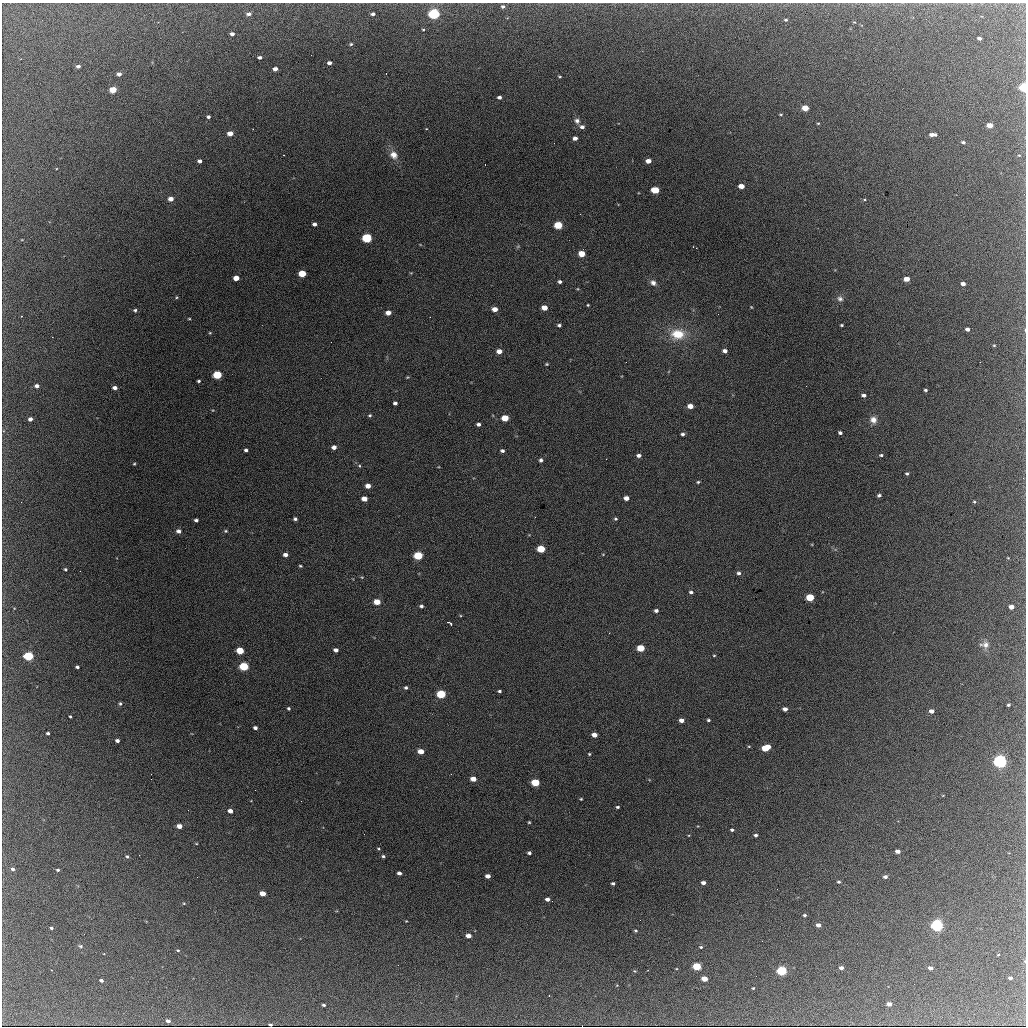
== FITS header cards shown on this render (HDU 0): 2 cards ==
NAXIS1  =                 1024 / length of data axis 1
NAXIS2  =                 1024 / length of data axis 2

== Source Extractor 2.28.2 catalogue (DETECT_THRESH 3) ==
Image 1024 x 1024 px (HDU 0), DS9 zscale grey, 1 PNG px = 1 image px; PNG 1028 x 1028 px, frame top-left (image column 1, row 1024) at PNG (2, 3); no overlay
Background 1510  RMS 28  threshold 85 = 3 sigma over >= 5 px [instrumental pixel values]
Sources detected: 219; all 219 listed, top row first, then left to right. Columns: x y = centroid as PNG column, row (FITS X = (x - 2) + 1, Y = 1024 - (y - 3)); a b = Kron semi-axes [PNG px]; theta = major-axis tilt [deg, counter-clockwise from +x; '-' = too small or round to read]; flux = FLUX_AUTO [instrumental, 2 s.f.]
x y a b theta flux
503 6 4 4 - 4200
249 14 5 4 - 7800
373 14 4 3 - 4900
434 14 5 4 - 350000
926 19 3 2 - 2200
786 20 5 3 - 2600
423 29 4 2 - 1700
232 34 4 3 - 5900
979 38 4 3 - 5400
351 44 4 4 - 2500
311 55 2 2 - 3300
260 57 4 3 - 4900
329 63 4 3 - 7700
78 66 4 3 - 5400
275 69 4 4 - 11000
386 73 3 2 - 4500
119 74 4 4 - 8700
560 76 5 2 - 1900
1024 87 4 4 - 170000
113 90 5 4 - 50000
499 97 4 3 - 5700
805 108 5 4 - 39000
781 114 4 3 - 1900
208 117 4 3 - 4400
577 121 7 6 - 6800
818 123 4 3 - 1800
990 125 4 4 - 30000
582 127 5 4 - 7100
253 129 2 2 - 990
230 133 5 4 - 21000
933 135 7 3 0 11000
575 138 4 4 - 8900
963 142 4 3 - 4300
554 143 2 2 - 5700
284 155 3 2 - 2300
394 155 11 9 -52 16000
1019 155 5 3 - 1600
200 161 4 4 - 7100
648 161 5 4 - 16000
485 165 2 2 - 980
741 186 5 4 - 22000
655 190 5 4 - 73000
1024 194 3 2 - 2100
171 199 4 4 - 13000
864 200 4 3 - 1700
314 224 4 4 - 6700
558 225 5 4 - 100000
367 238 5 4 - 200000
518 246 6 4 19 2100
582 254 5 4 - 39000
302 274 5 4 - 62000
236 278 4 4 - 22000
907 279 5 4 - 24000
560 282 4 3 - 4700
653 283 8 6 -42 7900
963 284 4 4 - 10000
176 297 4 3 - 1700
840 299 8 7 - 5900
588 305 3 2 - 1800
751 307 3 2 - 1400
544 308 5 4 - 23000
495 309 5 4 - 16000
135 310 4 3 - 3100
388 313 5 4 - 15000
21 316 3 2 - 6500
189 319 4 3 - 1600
559 325 4 3 - 3800
842 325 3 3 - 2300
967 329 4 4 - 7300
1025 330 4 3 - 1400
210 333 4 4 - 1700
678 334 17 12 0 48000
994 345 3 3 - 1700
499 351 5 4 - 15000
725 351 4 4 - 8100
626 362 2 2 - 1400
547 364 4 3 - 1900
217 375 5 4 - 120000
407 377 5 3 - 1700
199 381 3 3 - 2900
37 386 4 4 - 7800
806 386 2 2 - 2300
115 388 4 4 - 8300
925 390 3 3 - 3000
864 395 5 3 - 6000
395 403 4 4 - 4900
690 406 5 4 - 17000
370 415 4 4 - 2600
505 418 5 4 - 45000
30 419 4 4 - 7400
873 420 9 8 - 12000
478 424 4 3 - 5200
840 433 4 3 - 4400
683 434 4 4 - 4200
334 447 4 4 - 9600
246 450 4 3 - 4500
502 451 5 4 - 4200
639 455 5 4 - 6100
881 455 4 3 - 2900
541 460 4 4 - 4400
134 464 3 3 - 1800
359 466 5 4 - 2200
907 474 3 3 - 2700
698 482 4 3 - 2300
368 486 5 4 - 14000
879 495 4 3 - 4200
626 498 5 4 - 12000
364 499 5 4 - 19000
21 502 2 2 - 4400
974 502 4 3 - 2000
295 519 4 3 - 3800
616 519 4 3 - 2700
196 520 4 3 - 4300
178 531 5 4 - 8100
226 531 5 4 - 2300
541 549 5 4 - 84000
603 554 4 3 - 1300
285 555 4 4 - 8200
418 556 5 5 - 120000
1008 558 4 2 - 1200
300 566 3 2 - 2200
65 569 4 3 - 2600
739 573 5 5 - 4500
362 577 4 3 - 1400
691 592 4 4 - 4300
810 597 5 4 - 82000
377 602 5 4 - 30000
421 606 4 3 - 3900
1011 607 4 4 - 15000
656 611 4 4 - 5000
450 623 6 3 -35 5900
985 645 10 8 -1 10000
641 648 5 4 - 65000
240 650 5 4 - 61000
336 650 4 4 - 7500
29 656 5 4 - 180000
714 656 4 3 - 1600
244 666 5 4 - 150000
77 667 4 3 - 3800
406 688 4 4 - 3400
499 691 4 3 - 2900
441 694 5 4 - 130000
120 704 4 4 - 3300
1008 705 3 3 - 2700
288 708 4 3 - 3100
785 709 4 4 - 9900
931 711 4 4 - 10000
70 716 3 2 - 2200
681 720 4 4 - 10000
708 720 3 3 - 2700
255 728 4 3 - 5700
48 733 3 3 - 3400
594 735 5 4 - 14000
117 741 4 3 - 6400
766 748 7 4 25 62000
421 751 5 4 - 23000
589 754 4 3 - 1900
1000 761 6 5 - 630000
451 774 3 2 - 2200
151 779 2 2 - 3100
473 779 5 4 - 21000
535 782 5 4 - 79000
255 790 2 2 - 24000
581 799 3 3 - 1800
301 801 2 2 - 3700
617 807 3 3 - 2800
188 810 2 2 - 3700
230 811 4 4 - 13000
529 822 3 3 - 1900
179 826 4 4 - 19000
732 830 4 3 - 3200
364 834 2 2 - 710
756 835 3 3 - 4300
196 843 4 2 - 1400
378 849 4 3 - 2000
898 851 4 4 - 11000
529 853 4 4 - 4100
127 856 5 4 - 3000
383 856 4 3 - 3300
13 869 4 4 - 4400
58 870 3 3 - 2900
399 873 4 4 - 7200
488 876 4 4 - 12000
197 877 2 2 - 1300
885 877 4 3 - 5500
839 882 4 3 - 2800
613 883 4 3 - 3700
703 883 4 3 - 7300
777 889 2 2 - 2100
263 893 5 4 - 26000
547 899 4 3 - 7800
184 903 5 4 - 1900
804 915 3 3 - 3300
640 920 2 2 - 850
406 921 3 2 - 1300
818 925 4 4 - 11000
937 925 5 5 - 450000
51 928 3 3 - 3200
636 930 4 3 - 2400
468 936 4 4 - 14000
80 946 5 4 - 2800
701 947 4 3 - 2400
178 950 4 3 - 2300
998 955 3 2 - 1300
398 965 2 2 - 840
697 966 5 4 - 110000
841 968 4 3 - 7400
930 968 4 3 - 9200
635 971 5 4 - 1800
782 971 5 4 - 230000
1010 978 4 3 - 5900
704 979 5 4 - 29000
101 980 4 3 - 5600
914 984 2 2 - 990
753 988 3 3 - 2000
889 1004 4 3 - 13000
324 1005 3 3 - 3200
168 1021 4 3 - 6600
270 1025 4 2 - 2700
At the frame edge (FLAGS 8, measured only in part): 4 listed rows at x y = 1024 87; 1024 194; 1025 330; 270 1025